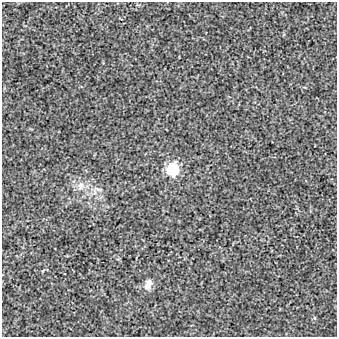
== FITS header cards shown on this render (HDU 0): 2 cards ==
NAXIS1  =                  335
NAXIS2  =                  335

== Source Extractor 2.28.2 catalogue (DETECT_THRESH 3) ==
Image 335 x 335 px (HDU 0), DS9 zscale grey, 1 PNG px = 1 image px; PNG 339 x 339 px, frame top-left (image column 1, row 335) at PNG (2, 2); no overlay
Background -1.75e-04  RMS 0.0026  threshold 0.00792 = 3 sigma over >= 5 px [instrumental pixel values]
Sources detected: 3; all 3 listed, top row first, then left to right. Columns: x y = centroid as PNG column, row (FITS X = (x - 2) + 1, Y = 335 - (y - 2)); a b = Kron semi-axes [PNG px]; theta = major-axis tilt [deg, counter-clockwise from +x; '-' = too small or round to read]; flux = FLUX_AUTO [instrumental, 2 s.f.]
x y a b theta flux
173 169 9 8 - 10
81 186 12 8 74 1.2
148 284 14 9 66 1.3